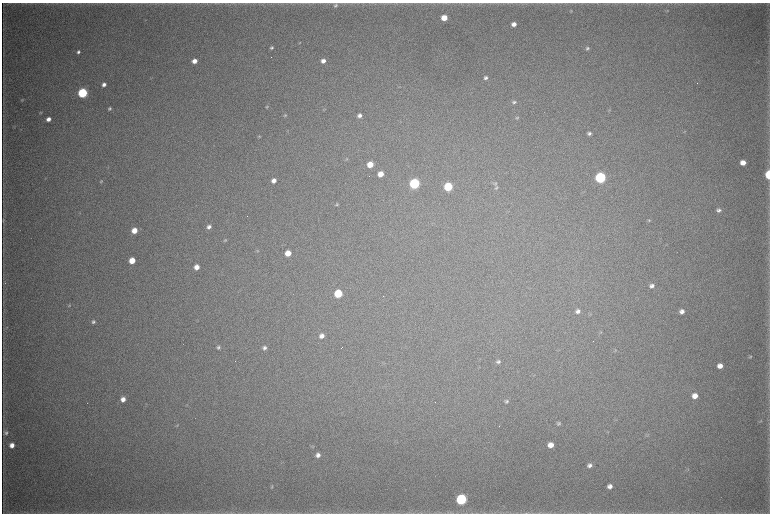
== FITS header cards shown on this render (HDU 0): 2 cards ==
NAXIS1  =                 1536 / length of data axis 1
NAXIS2  =                 1023 / length of data axis 2

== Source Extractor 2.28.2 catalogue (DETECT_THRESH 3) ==
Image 1536 x 1023 px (HDU 0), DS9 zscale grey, zoomed out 1/2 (1 PNG px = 2 x 2 image px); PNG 772 x 516 px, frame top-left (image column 1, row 1022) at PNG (2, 3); no overlay
Background 5030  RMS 41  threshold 122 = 3 sigma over >= 5 px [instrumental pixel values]
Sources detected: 97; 7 cannot appear on this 1/2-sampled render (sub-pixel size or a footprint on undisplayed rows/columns) and are not listed; the other 90 listed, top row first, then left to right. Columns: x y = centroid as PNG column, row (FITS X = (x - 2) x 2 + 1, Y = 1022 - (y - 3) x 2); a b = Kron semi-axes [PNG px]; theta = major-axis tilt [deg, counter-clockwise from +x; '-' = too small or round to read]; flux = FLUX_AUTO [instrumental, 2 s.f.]
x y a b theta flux
335 5 6 5 - 1.9e+04
571 11 5 3 - 7.6e+03
667 11 5 3 - 7.8e+03
444 18 5 4 - 1.4e+05
514 24 5 4 - 5.5e+04
300 42 5 3 - 6.8e+03
271 48 4 3 - 1.6e+04
587 48 5 4 - 1.6e+04
78 52 4 3 - 2.0e+04
194 61 5 4 - 6.7e+04
323 61 5 4 - 5.1e+04
151 77 5 2 - 6.1e+03
486 78 5 4 - 2.4e+04
104 84 4 4 - 3.6e+04
83 93 5 5 - 9.7e+05
22 100 4 3 - 6.9e+03
514 102 5 4 - 1.8e+04
267 107 5 3 - 9.3e+03
110 109 4 3 - 1.4e+04
325 109 3 2 - 5.0e+03
610 110 5 3 - 6.7e+03
40 113 4 2 - 6.3e+03
285 115 5 3 - 1.0e+04
359 116 5 4 - 3.1e+04
517 118 5 3 - 1.1e+04
48 119 4 4 - 4.7e+04
14 127 4 3 - 5.5e+03
685 131 5 3 - 7.9e+03
589 133 5 4 - 2.2e+04
259 137 5 3 - 1.1e+04
346 159 5 3 - 8.0e+03
743 163 5 4 - 8.3e+04
370 165 5 5 - 1.4e+05
381 174 5 4 - 9.2e+04
768 175 5 3 - 4.1e+05
600 178 5 5 - 1.6e+06
101 181 5 3 - 8.0e+03
274 181 5 4 - 5.2e+04
414 184 5 5 - 1.3e+06
495 184 6 5 - 1.5e+04
448 187 5 5 - 5.8e+05
496 188 6 4 39 1.2e+04
337 204 4 4 - 1.2e+04
718 210 6 5 - 2.6e+04
3 220 8 3 86 1.1e+04
649 220 5 3 - 1.0e+04
209 227 5 4 - 2.9e+04
134 231 5 4 - 1.1e+05
225 240 4 3 - 1.0e+04
258 251 4 4 - 8.9e+03
288 253 5 4 - 1.1e+05
132 261 5 4 - 1.5e+05
196 267 5 4 - 7.0e+04
652 286 6 5 - 3.5e+04
338 294 5 5 - 4.1e+05
69 305 5 3 - 7.6e+03
578 311 5 5 - 3.3e+04
682 311 5 4 - 4.2e+04
93 322 5 4 - 1.9e+04
7 327 4 3 - 7.1e+03
322 336 5 5 - 4.6e+04
218 347 5 4 - 1.7e+04
342 347 3 1 - 2.6e+03
264 348 5 5 - 2.6e+04
559 350 3 2 - 4.9e+03
615 350 6 3 80 8.5e+03
750 357 5 3 - 1.3e+04
498 362 5 4 - 1.9e+04
720 366 5 5 - 6.4e+04
695 396 5 5 - 7.8e+04
123 399 5 5 - 5.8e+04
506 401 6 5 - 1.9e+04
760 421 6 3 31 8.7e+03
559 423 6 4 40 1.6e+04
177 425 5 3 - 8.5e+03
6 433 6 5 - 2.2e+04
12 445 5 5 - 6.1e+04
551 445 5 5 - 8.1e+04
313 447 5 3 - 8.1e+03
318 455 5 5 - 3.9e+04
589 465 5 4 - 3.2e+04
610 486 5 4 - 4.1e+04
272 487 5 3 - 9.7e+03
461 499 6 5 - 1.3e+06
271 513 4 2 - 5.9e+03
297 513 3 2 - 4.7e+03
449 513 8 4 15 2.0e+04
526 513 5 3 - 1.1e+04
540 513 6 2 23 9.4e+03
590 513 3 2 - 4.8e+03
At the frame edge (FLAGS 8, measured only in part): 4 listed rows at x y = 768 175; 297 513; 449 513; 526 513
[7 sub-pixel or undisplayed-footprint detections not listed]